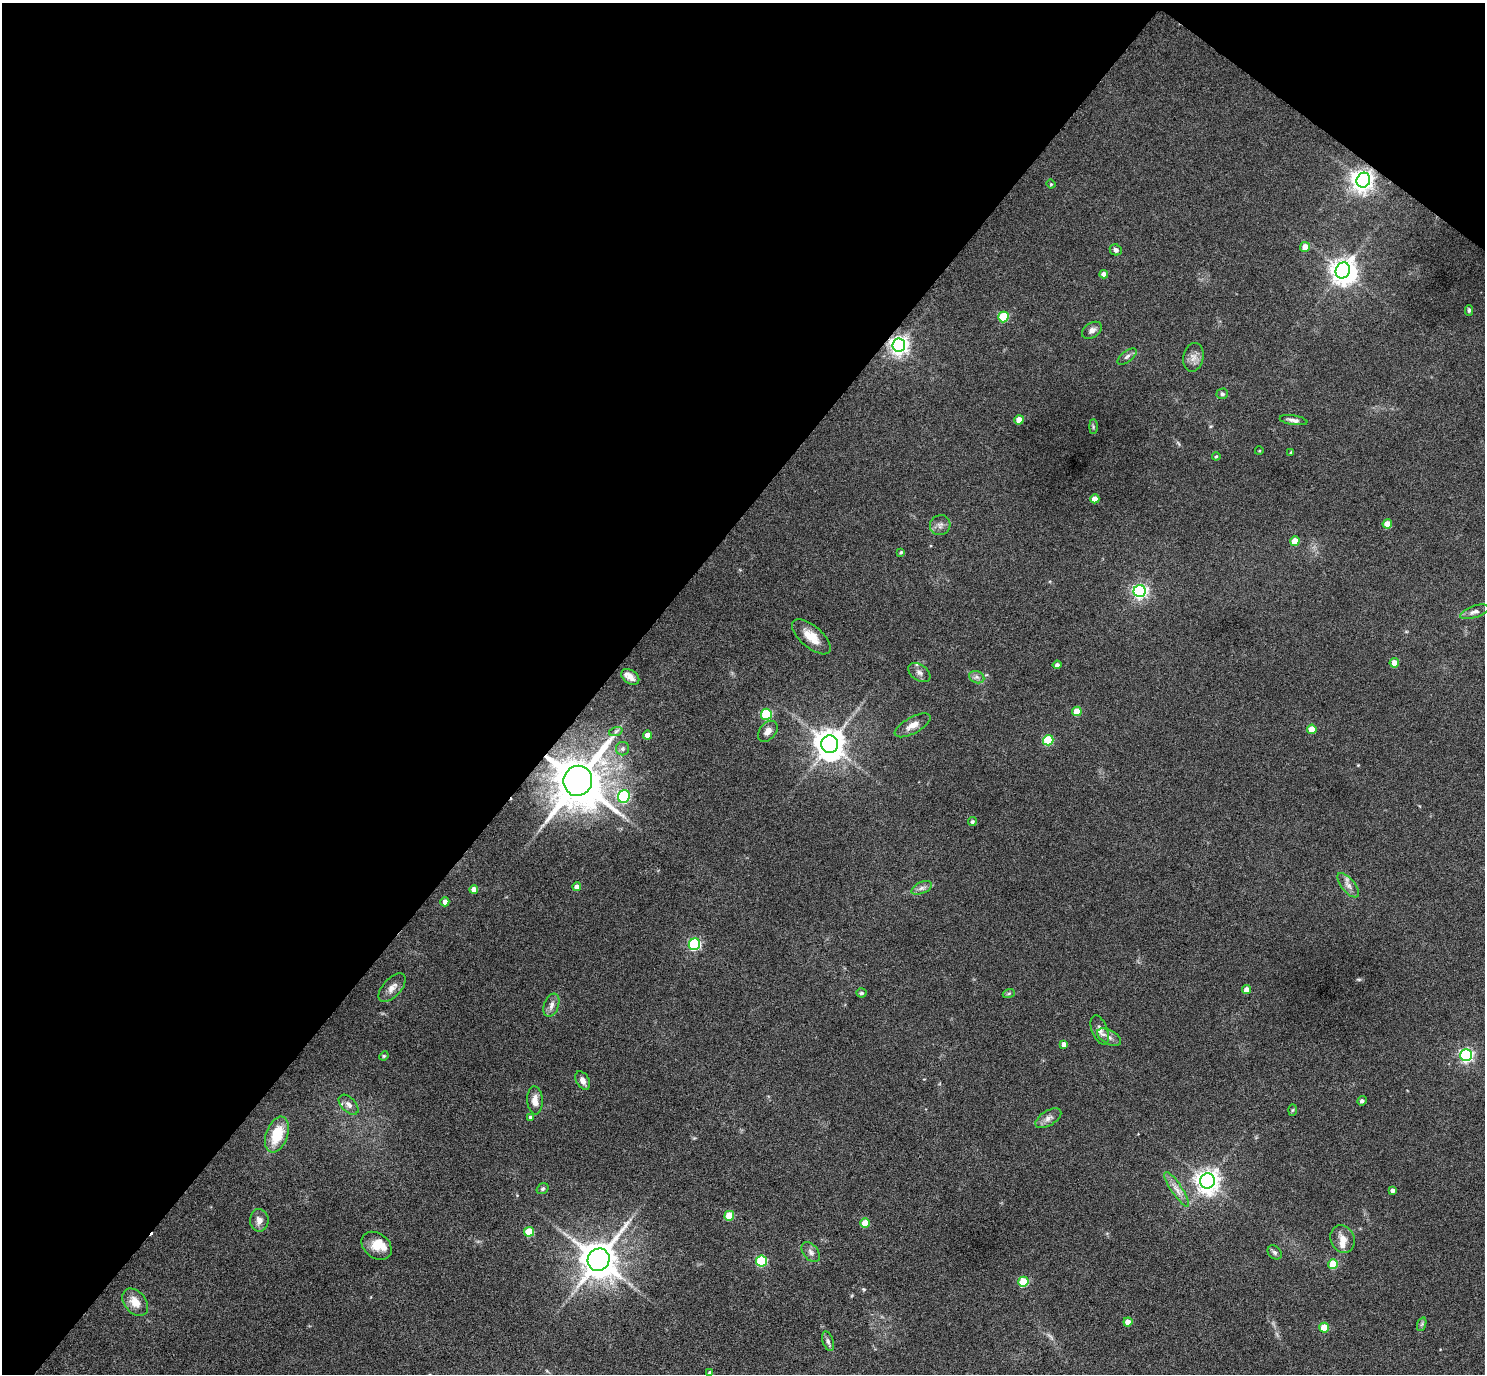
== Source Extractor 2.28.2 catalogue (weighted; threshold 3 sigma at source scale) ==
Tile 2 of 4 x 4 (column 2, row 1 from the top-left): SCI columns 1489-2971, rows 4416-5787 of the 5940 x 5944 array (HDU 1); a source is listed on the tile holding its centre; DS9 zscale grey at full resolution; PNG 1487 x 1376 px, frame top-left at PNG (2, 3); each listed source drawn as its Kron ellipse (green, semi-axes under 4 px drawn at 4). Shown black and unused: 42% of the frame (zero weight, under 5 of 9 exposures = <1% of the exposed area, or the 3 px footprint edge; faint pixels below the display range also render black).
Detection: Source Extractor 2.28.2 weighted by HDU 2 'WHT'; one run over the whole footprint, this tile lists its part. Background 0.0429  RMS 0.0039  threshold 0.016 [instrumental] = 3 sigma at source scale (4.09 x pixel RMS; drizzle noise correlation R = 1.36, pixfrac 0.8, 0.05/0.05 arcsec/px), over >= 5 px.
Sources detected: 97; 1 too faint to see at this stretch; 2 inside a brighter object's white glare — neither listed nor drawn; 3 inside a brighter listed object's ellipse — not listed separately; the other 91 listed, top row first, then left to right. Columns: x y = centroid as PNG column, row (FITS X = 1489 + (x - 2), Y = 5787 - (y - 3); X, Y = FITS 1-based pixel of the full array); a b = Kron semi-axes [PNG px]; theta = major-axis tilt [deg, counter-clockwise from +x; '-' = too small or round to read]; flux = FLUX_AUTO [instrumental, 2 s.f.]
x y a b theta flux
1363 180 7 6 - 190
1051 184 4 4 - 0.41
1305 247 5 5 - 4.3
1116 250 6 5 - 1.3
1343 270 8 7 - 340
1104 274 4 4 - 2
1469 310 5 4 - 0.64
1003 317 5 5 - 22
1092 330 11 7 33 1.8
899 345 6 6 - 190
1127 356 11 5 37 1.1
1193 357 14 10 78 2.5
1222 394 6 5 - 0.73
1019 420 4 4 - 5.2
1293 420 14 4 -9 1.4
1093 427 7 3 90 0.52
1259 451 4 3 - 0.27
1291 452 4 3 - 0.33
1216 456 4 3 - 0.46
1095 499 4 4 - 3.8
1387 524 4 4 - 5.2
940 525 10 9 - 1.9
1295 541 5 4 - 7.7
901 552 4 3 - 0.51
1140 591 6 6 - 95
1474 612 15 6 18 1.7
811 637 23 11 -41 5.9
1394 663 5 4 - 6
1057 665 4 4 - 1.2
919 672 12 8 -36 1.8
630 677 10 6 -35 2.1
977 677 8 6 -22 1.2
1077 711 5 4 - 8.5
766 714 5 5 - 31
913 725 20 8 29 3.4
1312 729 5 4 - 7.2
616 731 7 4 19 0.61
768 731 12 8 50 2.4
648 735 4 4 - 3.5
1048 740 5 5 - 24
830 744 9 8 - 590
622 749 7 6 - 0.98
578 781 15 14 - 1700
624 797 6 6 - 38
972 822 4 4 - 0.86
1348 885 15 6 -50 2.1
577 887 4 4 - 2.6
922 888 11 5 24 1.5
474 889 4 4 - 2.7
445 902 4 4 - 2.3
694 944 6 5 - 43
392 988 17 9 47 2.7
1247 990 4 4 - 3.4
861 993 5 4 - 0.87
1009 993 6 4 20 0.52
551 1005 12 7 70 1.9
1100 1030 15 7 -69 2.1
1109 1037 13 7 -29 1.9
1064 1044 4 4 - 1.9
1466 1055 6 6 - 79
384 1056 5 4 - 0.44
583 1081 10 6 -61 2.1
535 1100 14 7 -87 3.2
1362 1101 5 4 - 1.1
349 1105 12 7 -45 1.9
1292 1110 6 4 87 0.45
531 1117 4 4 - 0.95
1048 1118 14 7 31 2.1
277 1135 18 11 70 11
1207 1181 7 7 - 310
542 1189 6 5 - 0.63
1177 1189 20 5 -56 2.8
1393 1190 4 4 - 1.5
729 1216 5 5 - 11
259 1220 11 9 -87 2.7
865 1223 5 4 - 7.8
529 1232 5 5 - 14
1343 1239 14 11 -63 3.5
377 1246 16 12 -37 4.6
811 1252 11 7 -52 1.5
1275 1252 8 6 -44 0.97
599 1260 11 10 - 920
761 1261 5 5 - 31
1333 1264 5 5 - 11
1023 1282 5 5 - 18
135 1302 15 10 -50 5
1128 1322 4 4 - 4.1
1422 1324 7 4 71 0.65
1324 1328 5 5 - 10
828 1341 10 5 -73 1.1
710 1373 4 4 - 1
Overlapping masked pixels (flux is a lower limit): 3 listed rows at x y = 1363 180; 899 345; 578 781
Isophote crosses this tile's border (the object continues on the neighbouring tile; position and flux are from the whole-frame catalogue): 1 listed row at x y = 710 1373